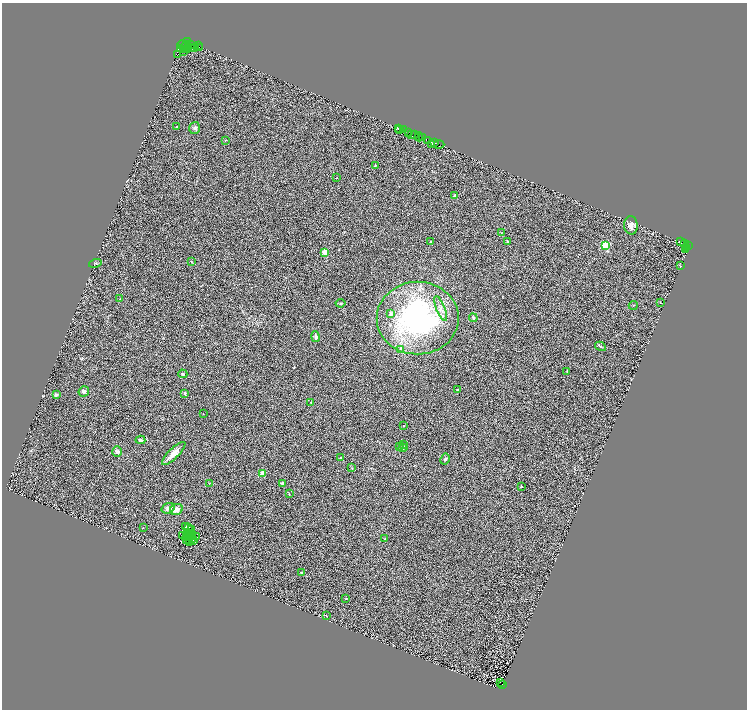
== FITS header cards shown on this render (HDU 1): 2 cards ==
NAXIS1  =                 1490
NAXIS2  =                 1415

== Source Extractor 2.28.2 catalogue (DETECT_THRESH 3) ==
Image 1490 x 1415 px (HDU 1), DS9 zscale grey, zoomed out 1/2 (1 PNG px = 2 x 2 image px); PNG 749 x 712 px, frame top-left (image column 2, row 1414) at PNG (2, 3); each listed source drawn as its Kron ellipse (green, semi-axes under 4 px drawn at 4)
Background 0.648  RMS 0.5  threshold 1.51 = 3 sigma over >= 5 px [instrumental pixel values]
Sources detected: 142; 40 cannot appear on this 1/2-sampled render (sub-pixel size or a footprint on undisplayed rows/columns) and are neither listed nor drawn; the other 102 listed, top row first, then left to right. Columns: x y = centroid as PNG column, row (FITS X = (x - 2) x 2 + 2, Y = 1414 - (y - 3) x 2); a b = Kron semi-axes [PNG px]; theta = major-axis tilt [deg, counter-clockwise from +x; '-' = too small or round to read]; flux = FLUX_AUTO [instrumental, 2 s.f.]
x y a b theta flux
187 41 2 1 - 150
191 44 3 1 - 24
182 45 5 2 - 360
186 46 5 2 - 1700
198 46 3 1 - 40
195 47 3 1 - 50
190 48 3 2 - 1000
199 48 2 1 - 73
181 49 2 1 - 240
183 49 2 2 - 830
188 49 3 1 - 310
194 49 2 1 - 210
183 52 2 2 - 870
177 54 3 1 - 4500
177 126 2 2 - 240
195 128 6 5 - 220
398 128 3 1 - 190
400 130 2 1 - 59
403 130 2 1 - 1100
408 133 3 2 - 230
411 134 2 1 - 36
414 134 2 1 - 980
419 137 4 3 - 91
423 138 2 1 - 560
225 140 3 2 - 39
428 141 2 2 - 1500
435 143 2 2 - 1100
432 144 2 1 - 210
439 144 5 2 - 2200
375 166 3 2 - 72
337 178 2 1 - 35
455 196 2 2 - 960
631 225 9 7 -87 480
501 233 3 2 - 49
430 242 3 3 - 110
508 242 2 2 - 120
680 242 2 1 - 36
685 243 2 1 - 500
605 246 3 3 - 7600
689 246 2 2 - 970
686 247 2 1 - 130
686 249 3 2 - 410
325 252 3 2 - 1500
191 261 3 2 - 48
95 263 6 3 15 100
681 266 2 1 - 300
120 299 3 2 - 42
340 303 5 4 - 150
660 303 2 2 - 520
633 305 5 1 - 54
441 309 13 4 -68 550
391 314 2 2 - 500
418 318 41 36 0 19000
473 318 4 4 - 180
315 337 6 4 -78 250
600 346 5 2 - 100
401 349 4 3 - 120
567 372 3 2 - 45
183 374 5 4 - 180
457 390 3 2 - 58
84 391 6 5 - 250
185 393 3 3 - 110
56 395 2 2 - 570
311 402 2 2 - 39
203 414 2 1 - 23
403 426 2 2 - 110
140 440 5 3 - 290
403 444 2 2 - 110
399 446 3 3 - 66
403 448 4 3 - 280
117 451 5 4 - 290
174 453 15 5 44 930
340 458 2 2 - 240
445 459 6 4 62 190
352 468 3 2 - 57
262 474 2 2 - 1800
210 483 2 1 - 28
283 483 3 3 - 370
521 486 2 2 - 220
289 494 2 2 - 36
168 508 6 5 - 380
176 509 6 5 - 620
185 527 2 2 - 79
143 528 2 1 - 32
189 528 3 1 - 63
192 529 2 1 - 35
188 533 2 1 - 49
191 534 2 1 - 11
182 535 2 1 - 35
186 536 2 1 - 27
196 536 3 1 - 2.5
190 538 2 1 - 29
192 538 4 1 - 9.3
187 539 2 1 - 50
385 539 2 2 - 37
193 541 2 1 - 3.2
190 542 3 2 - 31
301 573 3 3 - 130
346 599 2 2 - 77
326 616 2 2 - 45
500 682 2 1 - 44
502 684 3 1 - 59
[40 sub-pixel or undisplayed-footprint detections neither listed nor drawn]